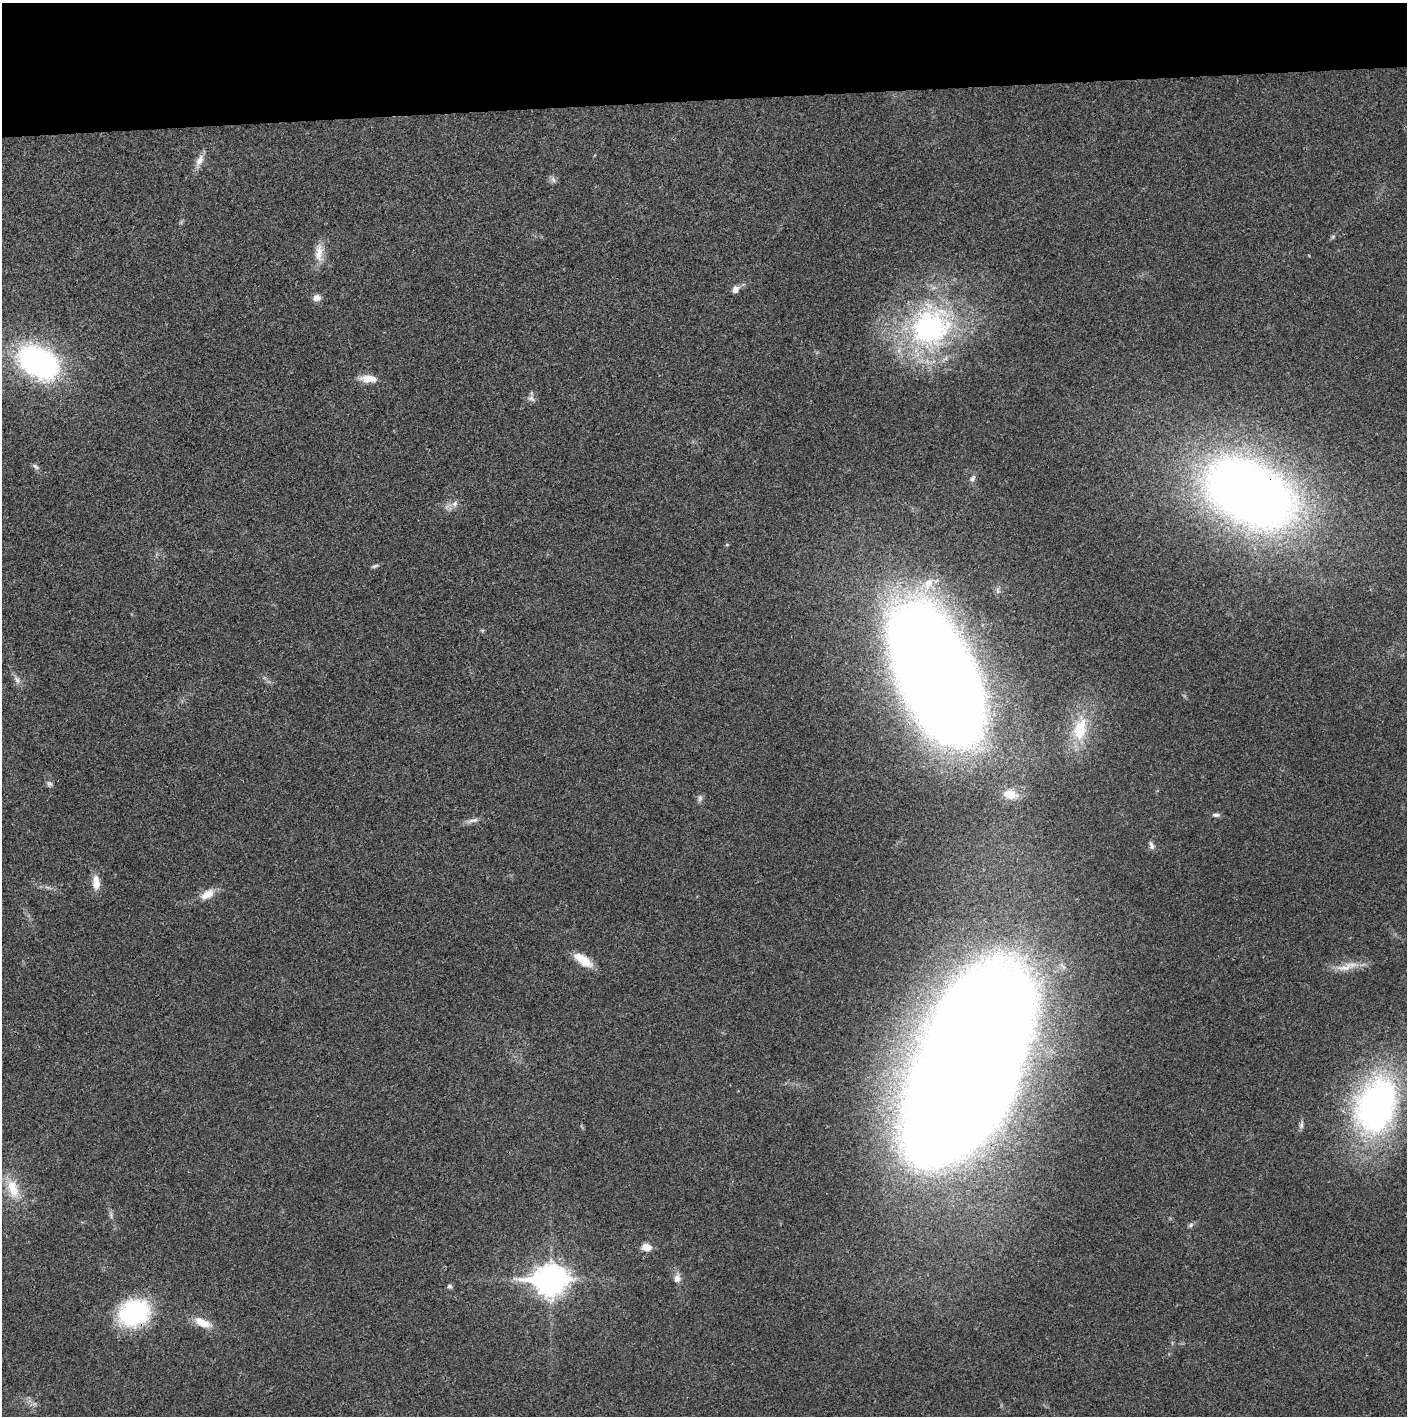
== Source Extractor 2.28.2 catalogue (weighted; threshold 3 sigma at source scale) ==
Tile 2 of 3 x 3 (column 2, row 1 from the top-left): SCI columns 1407-2811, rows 2828-4241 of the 4221 x 4243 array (HDU 1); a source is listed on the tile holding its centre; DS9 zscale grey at full resolution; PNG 1409 x 1418 px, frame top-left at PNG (2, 3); no overlay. Shown black and unused: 7% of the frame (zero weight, under 3 of 4 exposures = <1% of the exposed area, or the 3 px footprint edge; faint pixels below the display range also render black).
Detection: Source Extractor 2.28.2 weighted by HDU 2 'WHT'; one run over the whole footprint, this tile lists its part. Background 0.0209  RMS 0.0041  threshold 0.0186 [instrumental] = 3 sigma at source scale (4.5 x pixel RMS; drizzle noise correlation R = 1.50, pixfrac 1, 0.05/0.05 arcsec/px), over >= 5 px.
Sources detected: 41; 1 too faint to see at this stretch — not listed; the other 40 listed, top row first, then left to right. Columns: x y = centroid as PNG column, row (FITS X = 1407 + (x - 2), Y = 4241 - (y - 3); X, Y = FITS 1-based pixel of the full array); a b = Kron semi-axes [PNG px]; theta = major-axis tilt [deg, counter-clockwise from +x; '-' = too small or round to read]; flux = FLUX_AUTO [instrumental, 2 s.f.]
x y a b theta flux
200 160 19 8 63 3.4
553 180 10 5 -63 1.2
1333 236 6 4 19 0.59
319 253 26 10 88 5.4
735 289 9 7 62 2.2
317 298 9 8 - 2.3
930 327 59 51 47 95
38 362 44 30 -31 91
368 379 22 9 -3 4.8
531 398 11 8 -36 1.6
36 467 11 4 -40 1.1
973 478 11 6 63 1.3
1250 494 68 43 -28 460
455 504 9 7 39 1.9
727 545 5 3 - 0.38
375 566 10 4 19 0.87
928 584 15 11 59 6
939 677 98 46 -66 1500
17 680 12 6 -65 1.8
1080 729 33 18 77 18
1010 794 18 12 -16 6.6
700 798 10 6 81 1.2
1216 815 11 5 -3 1.2
473 820 18 5 14 2
1151 845 11 5 -75 1.3
96 882 17 9 -85 4.6
207 894 16 9 29 5.4
583 960 25 10 -34 7.5
1347 967 36 9 16 6
969 1068 158 68 69 2100
1376 1105 74 51 71 120
1301 1125 11 5 75 1.2
13 1189 30 15 -72 11
1191 1225 8 5 29 0.92
646 1247 10 8 -7 3.6
677 1278 12 8 82 2.4
550 1280 13 10 2 580
449 1286 6 5 - 0.89
134 1313 25 20 25 59
202 1322 23 10 -24 6.5
Overlapping masked pixels (flux is a lower limit): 3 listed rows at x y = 1250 494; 969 1068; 134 1313
Isophote crosses this tile's border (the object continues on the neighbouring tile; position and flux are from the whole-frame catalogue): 1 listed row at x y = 969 1068